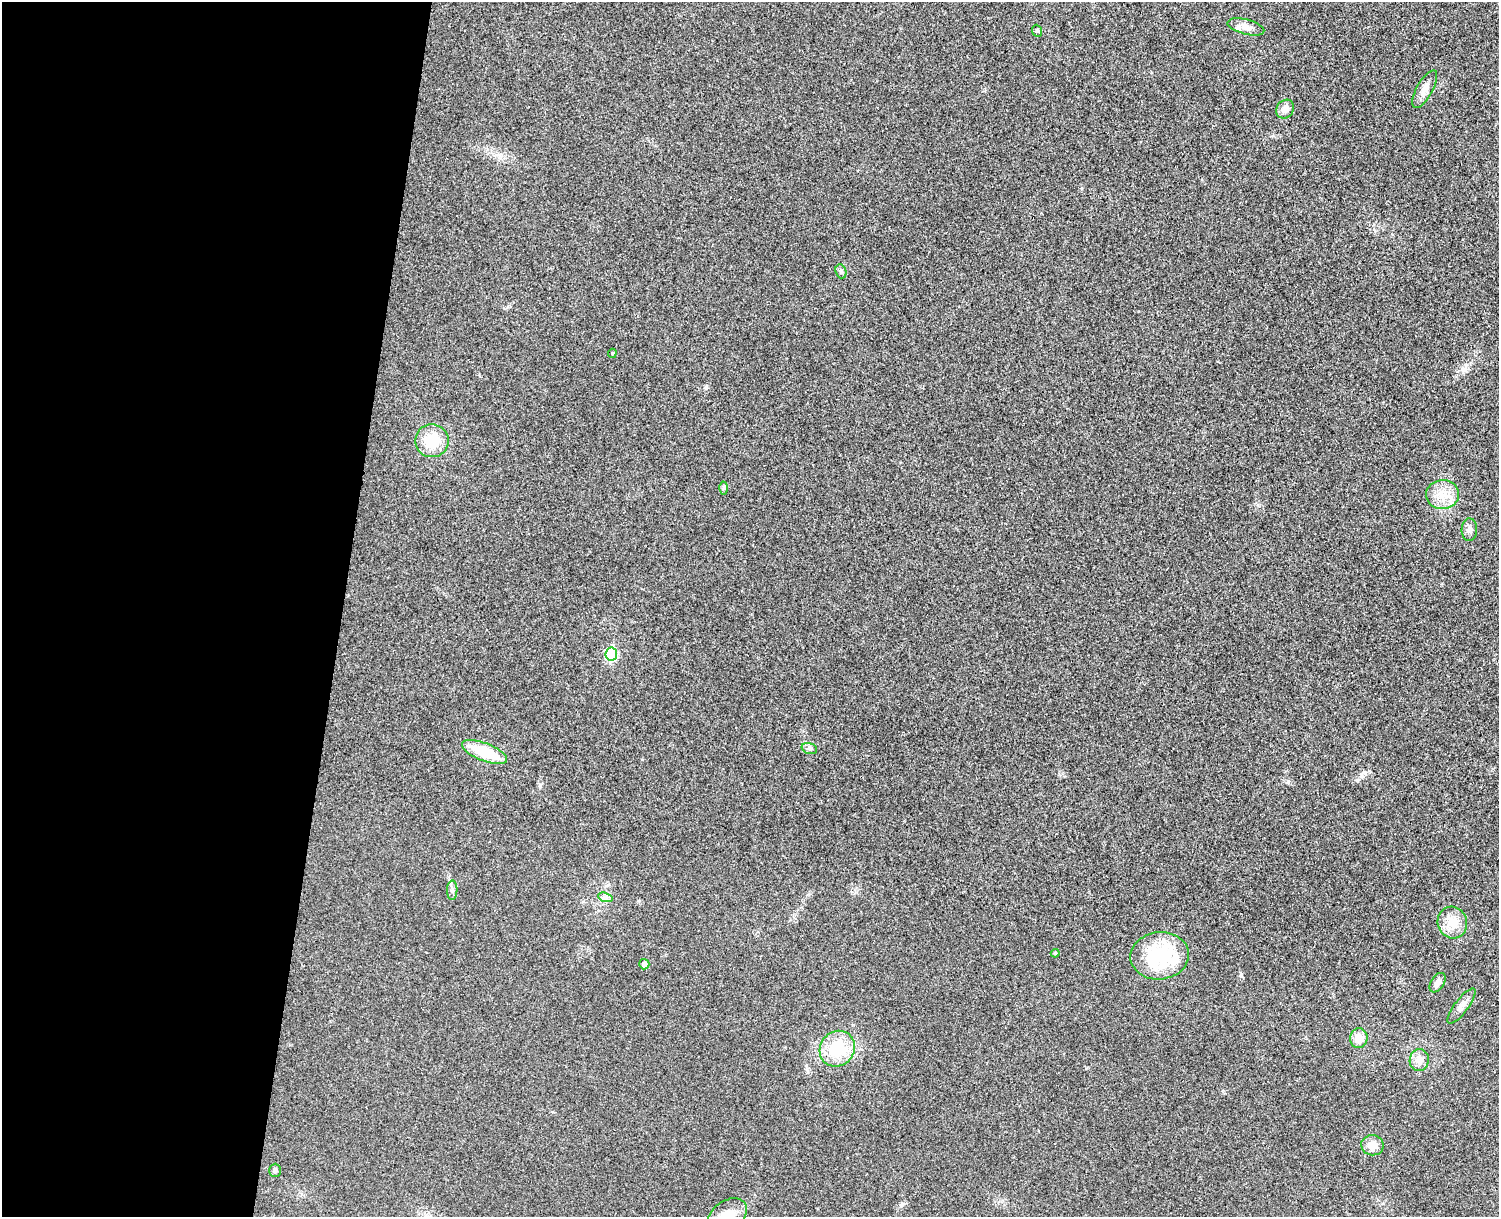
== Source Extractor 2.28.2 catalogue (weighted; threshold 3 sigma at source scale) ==
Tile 4 of 3 x 4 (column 1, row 2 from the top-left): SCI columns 174-1670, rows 2448-3662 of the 4954 x 4892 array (HDU 1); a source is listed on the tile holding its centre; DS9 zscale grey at full resolution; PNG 1501 x 1219 px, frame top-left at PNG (2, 2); each listed source drawn as its Kron ellipse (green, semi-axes under 4 px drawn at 4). Shown black and unused: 23% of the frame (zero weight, under 3 of 4 exposures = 6% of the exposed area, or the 3 px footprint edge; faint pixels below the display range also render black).
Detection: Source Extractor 2.28.2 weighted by HDU 2 'WHT'; one run over the whole footprint, this tile lists its part. Background 0.0219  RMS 0.0062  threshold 0.0281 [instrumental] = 3 sigma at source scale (4.5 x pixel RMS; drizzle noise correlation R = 1.50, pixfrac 1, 0.05/0.05 arcsec/px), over >= 5 px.
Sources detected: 29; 1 inside a brighter object's white glare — neither listed nor drawn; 1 inside a brighter listed object's ellipse — not listed separately; the other 27 listed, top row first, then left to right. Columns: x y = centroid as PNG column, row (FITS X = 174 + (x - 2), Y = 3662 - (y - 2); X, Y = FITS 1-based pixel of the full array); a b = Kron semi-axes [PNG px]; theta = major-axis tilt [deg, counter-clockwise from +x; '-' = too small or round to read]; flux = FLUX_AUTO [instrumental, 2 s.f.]
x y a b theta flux
1246 27 19 7 -14 4.3
1037 31 6 5 - 1
1425 89 21 8 61 4.9
1285 109 10 8 51 4
841 271 7 5 -70 1.3
612 353 5 4 - 0.77
432 441 17 16 - 16
723 488 6 4 89 1
1443 495 16 14 2 10
1469 530 11 7 88 2.5
611 654 7 6 - 44
809 748 8 5 -17 1.5
484 752 24 9 -21 24
452 890 10 5 89 1.8
605 897 7 4 -18 1.6
1452 923 16 14 -67 9
1055 953 4 4 - 0.78
1160 956 29 23 5 42
644 964 5 5 - 2.6
1437 983 11 6 57 2.9
1461 1006 21 6 53 4.3
1359 1038 10 8 82 6.7
837 1049 18 17 - 22
1419 1060 11 9 81 4.7
1372 1145 11 10 - 6.2
275 1170 7 5 90 1.2
728 1215 21 14 33 11
Isophote crosses this tile's border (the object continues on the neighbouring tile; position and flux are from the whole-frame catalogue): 1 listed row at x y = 728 1215
Unlisted compact peaks at least as high as the median listed source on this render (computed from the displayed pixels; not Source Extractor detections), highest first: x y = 1241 975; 706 387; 1288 782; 1086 1068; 902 1204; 540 786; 1357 780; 1375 231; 1082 188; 642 759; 1258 505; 808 894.